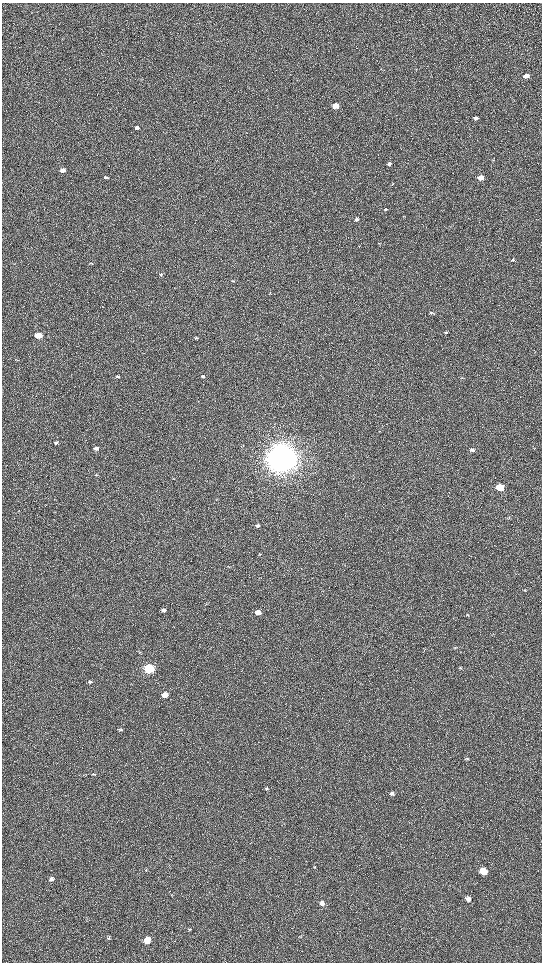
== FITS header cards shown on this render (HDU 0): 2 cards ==
NAXIS1  =                 1080 / length of data axis 1
NAXIS2  =                 1920 / length of data axis 2

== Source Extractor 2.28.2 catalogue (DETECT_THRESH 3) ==
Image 1080 x 1920 px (HDU 0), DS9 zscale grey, zoomed out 1/2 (1 PNG px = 2 x 2 image px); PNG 544 x 964 px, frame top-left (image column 1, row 1919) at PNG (2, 3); no overlay
Background 485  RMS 24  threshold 70.5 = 3 sigma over >= 5 px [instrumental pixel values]
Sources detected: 64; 3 cannot appear on this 1/2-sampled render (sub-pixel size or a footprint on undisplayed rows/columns) and are not listed; the other 61 listed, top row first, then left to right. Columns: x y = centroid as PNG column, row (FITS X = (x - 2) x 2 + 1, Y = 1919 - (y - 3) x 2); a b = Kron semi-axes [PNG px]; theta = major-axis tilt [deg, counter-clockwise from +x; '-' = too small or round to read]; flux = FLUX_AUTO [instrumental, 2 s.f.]
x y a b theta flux
416 69 3 2 - 2.0e+03
526 76 6 4 9 2.8e+04
335 106 4 3 - 6.3e+04
475 118 5 4 - 9.9e+03
137 127 4 3 - 1.3e+04
493 160 4 2 - 3.2e+03
389 164 4 4 - 1.3e+04
63 170 5 4 - 2.5e+04
106 177 4 3 - 7.8e+03
481 177 5 4 - 6.2e+04
385 209 4 3 - 5.4e+03
357 220 4 3 - 8.4e+03
512 260 5 3 - 5.3e+03
161 275 3 3 - 4.8e+03
232 281 4 3 - 3.8e+03
270 293 3 2 - 2.0e+03
432 312 5 4 - 5.9e+03
446 332 4 3 - 5.8e+03
38 335 4 3 - 1.8e+05
196 338 4 3 - 6.6e+03
118 376 4 3 - 5.8e+03
203 376 4 3 - 9.9e+03
56 443 4 3 - 7.7e+03
243 445 4 2 - 2.1e+03
96 448 4 3 - 2.0e+04
534 448 3 2 - 1.8e+03
472 450 4 3 - 1.1e+04
281 458 10 9 - 1.1e+07
96 475 3 2 - 2.5e+03
500 487 5 4 - 1.9e+05
55 499 2 2 - 1.7e+03
508 518 5 3 - 3.3e+03
257 525 4 3 - 1.2e+04
260 554 4 3 - 4.3e+03
345 565 3 2 - 1.9e+03
259 578 4 2 - 3.0e+03
525 590 4 3 - 3.0e+03
206 603 3 2 - 2.6e+03
163 610 4 3 - 1.8e+04
258 612 4 3 - 3.9e+04
467 615 5 3 - 3.8e+03
455 648 3 2 - 2.0e+03
139 652 4 2 - 3.0e+03
461 668 3 3 - 2.8e+03
149 669 5 4 - 8.9e+05
90 682 5 3 - 7.1e+03
165 695 4 3 - 8.8e+04
120 730 5 4 - 7.0e+03
467 759 5 4 - 7.3e+03
93 774 3 3 - 3.8e+03
266 788 5 4 - 7.6e+03
392 793 5 4 - 1.1e+04
314 867 4 3 - 3.6e+03
146 870 4 3 - 3.1e+03
483 871 6 5 - 9.9e+04
51 879 6 5 - 1.4e+04
468 899 6 4 -43 2.7e+04
322 903 5 5 - 2.3e+04
190 929 4 4 - 4.1e+03
109 938 6 3 57 5.9e+03
147 940 5 5 - 7.7e+04
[3 sub-pixel or undisplayed-footprint detections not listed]